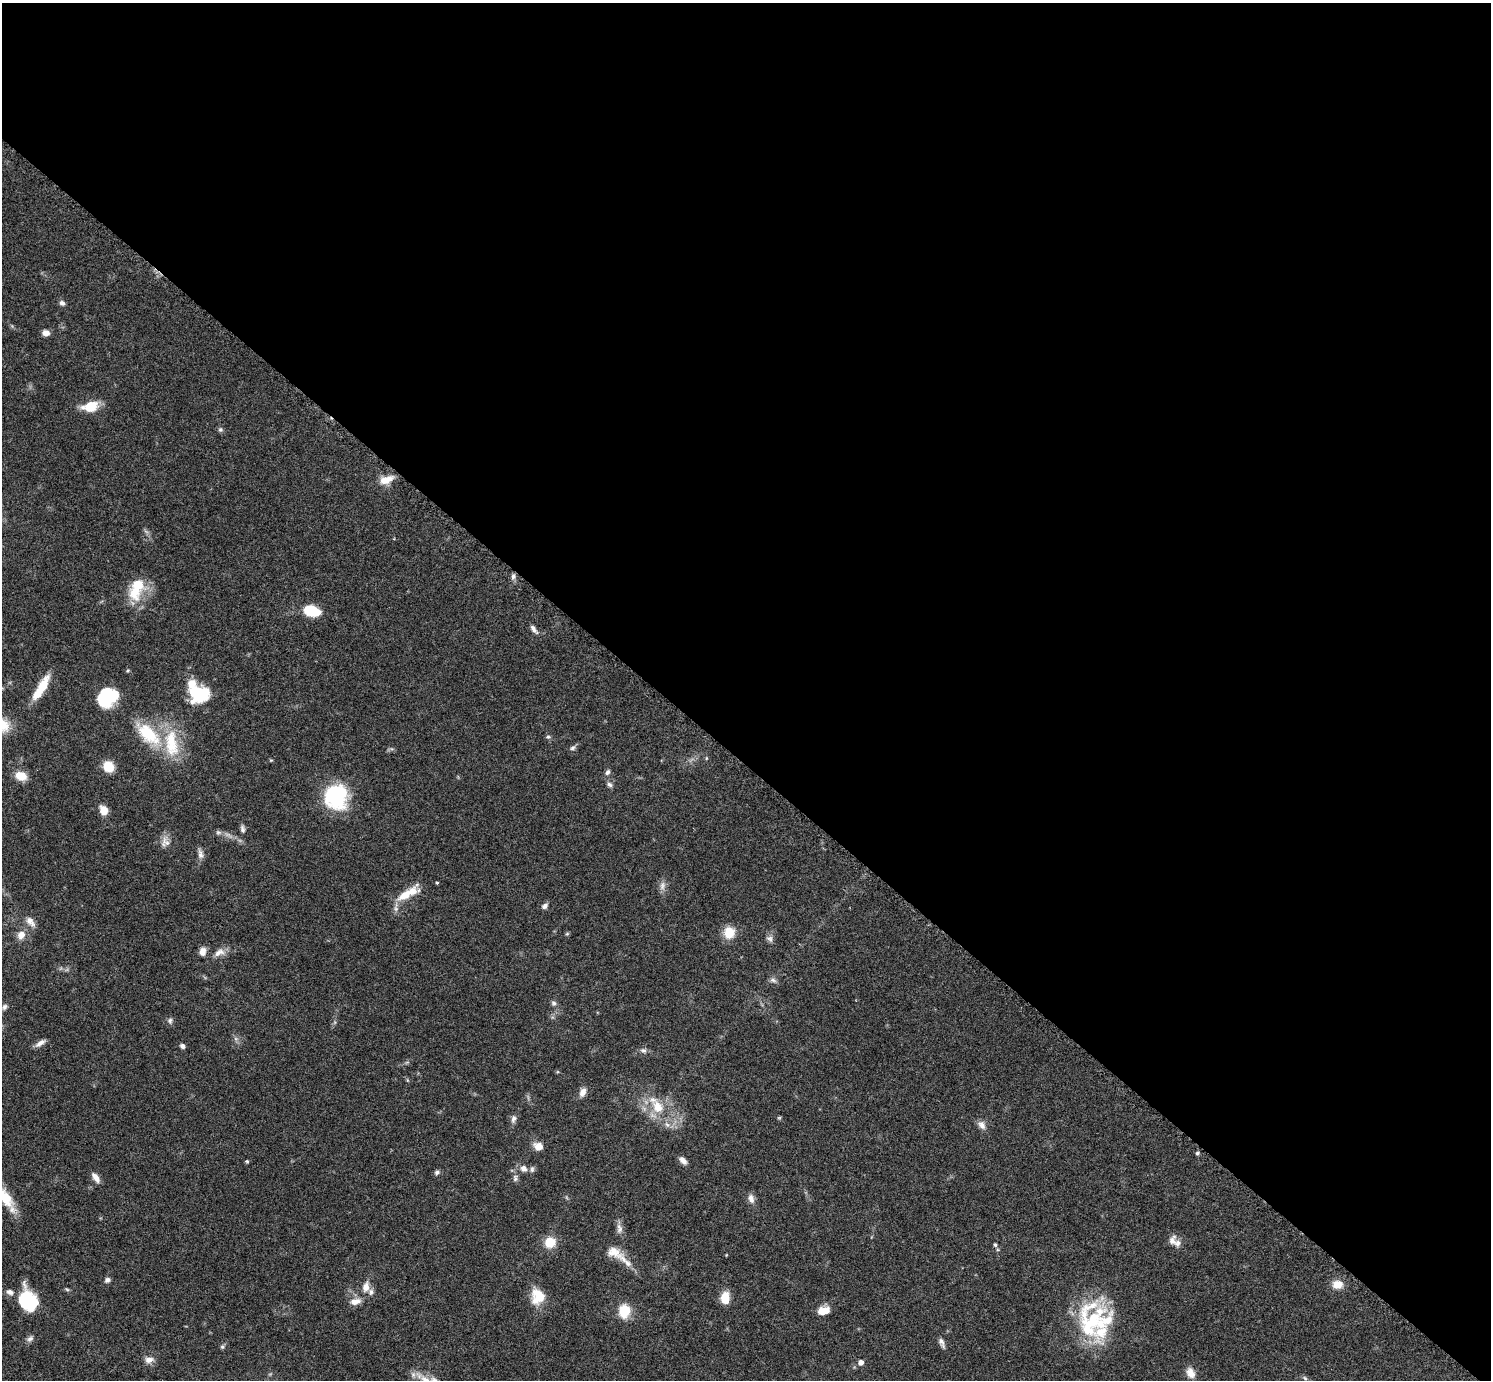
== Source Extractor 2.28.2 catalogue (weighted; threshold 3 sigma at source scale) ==
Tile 3 of 4 x 4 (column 3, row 1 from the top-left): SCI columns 2998-4486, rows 4447-5824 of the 5992 x 5996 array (HDU 1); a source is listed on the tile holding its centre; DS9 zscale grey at full resolution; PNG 1493 x 1382 px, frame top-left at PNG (2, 3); no overlay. Shown black and unused: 55% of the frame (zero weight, under 3 of 6 exposures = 2% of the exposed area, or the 3 px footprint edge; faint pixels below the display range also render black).
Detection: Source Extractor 2.28.2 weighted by HDU 2 'WHT'; one run over the whole footprint, this tile lists its part. Background 0.0705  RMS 0.0029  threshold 0.012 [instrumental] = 3 sigma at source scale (4.09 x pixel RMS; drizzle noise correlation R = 1.36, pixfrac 0.8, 0.05/0.05 arcsec/px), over >= 5 px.
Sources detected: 101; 4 inside a brighter object's white glare — not listed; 13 inside a brighter listed object's ellipse — not listed separately; the other 84 listed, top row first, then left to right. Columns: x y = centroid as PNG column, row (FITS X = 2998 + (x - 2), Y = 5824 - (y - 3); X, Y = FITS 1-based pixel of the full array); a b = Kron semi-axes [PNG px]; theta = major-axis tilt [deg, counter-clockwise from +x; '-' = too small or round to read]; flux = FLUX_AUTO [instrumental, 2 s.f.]
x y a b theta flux
62 303 7 6 - 0.87
46 333 8 6 -5 1.5
90 406 15 10 14 7
220 430 6 6 - 0.59
386 480 18 10 17 3.4
513 576 8 6 86 0.83
136 591 30 17 80 8.2
312 611 17 11 -15 6.9
534 629 13 5 -52 1.1
128 670 5 3 - 0.28
42 687 28 10 66 5.9
202 694 26 15 39 8.7
104 696 18 12 83 13
148 734 40 19 -43 13
548 737 7 5 -19 0.51
572 748 8 6 43 0.73
706 758 5 3 - 0.26
271 760 5 3 - 0.26
108 766 8 7 - 8.1
607 772 8 6 63 0.76
21 776 10 8 -21 5.1
610 785 8 6 -43 0.77
336 797 27 25 -86 20
103 810 11 8 -62 2.8
242 829 11 5 -77 0.84
218 832 9 6 -17 0.79
165 842 14 12 85 2.2
200 854 15 6 -78 1.3
437 883 4 3 - 0.29
662 886 13 8 79 1.5
405 895 23 11 34 5
545 906 9 6 37 0.93
30 922 16 9 -50 2
729 932 12 10 81 5.6
567 934 6 4 2 0.33
21 935 11 9 58 2.4
770 939 10 8 -50 0.99
202 951 10 7 79 1.8
219 952 16 9 29 2.2
773 980 10 5 -15 0.81
554 1003 7 7 - 0.72
4 1007 8 6 65 0.83
170 1021 8 7 - 0.77
40 1043 14 6 34 1.5
182 1046 6 5 - 0.79
643 1050 9 7 -21 0.84
583 1092 11 7 70 1.8
658 1107 21 15 -62 7.2
779 1118 5 5 - 0.34
513 1119 11 7 75 1.1
982 1125 11 8 -57 1.6
538 1146 10 8 -24 2.8
1197 1153 5 4 - 0.43
683 1160 10 6 -44 1.3
247 1161 5 4 - 0.34
524 1168 9 8 - 1.6
437 1172 7 6 - 0.66
96 1178 13 6 -55 1.8
515 1178 10 6 -85 0.92
4 1196 37 12 -54 8.3
751 1199 13 8 -76 1.5
619 1228 15 8 -85 1.5
1172 1241 15 10 77 1.8
550 1242 8 8 - 7.2
995 1245 6 5 - 0.43
613 1252 24 14 -22 4.3
107 1280 7 6 - 0.81
1337 1284 13 10 4 3.3
366 1287 13 8 82 2.3
67 1289 6 4 -3 0.38
10 1292 11 7 -17 1.3
538 1296 19 16 -82 6
725 1298 10 7 85 6.2
355 1301 15 8 11 2.2
28 1302 19 14 -28 14
824 1310 13 8 14 3.1
624 1311 12 10 81 7.7
1089 1326 84 30 70 23
30 1339 10 7 33 0.97
942 1343 14 6 -65 1.1
222 1347 6 5 - 0.5
149 1360 12 8 7 1.7
861 1362 6 6 - 1.2
1190 1373 14 9 -62 2.3
Isophote crosses this tile's border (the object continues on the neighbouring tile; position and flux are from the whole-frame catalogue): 1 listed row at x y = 4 1196